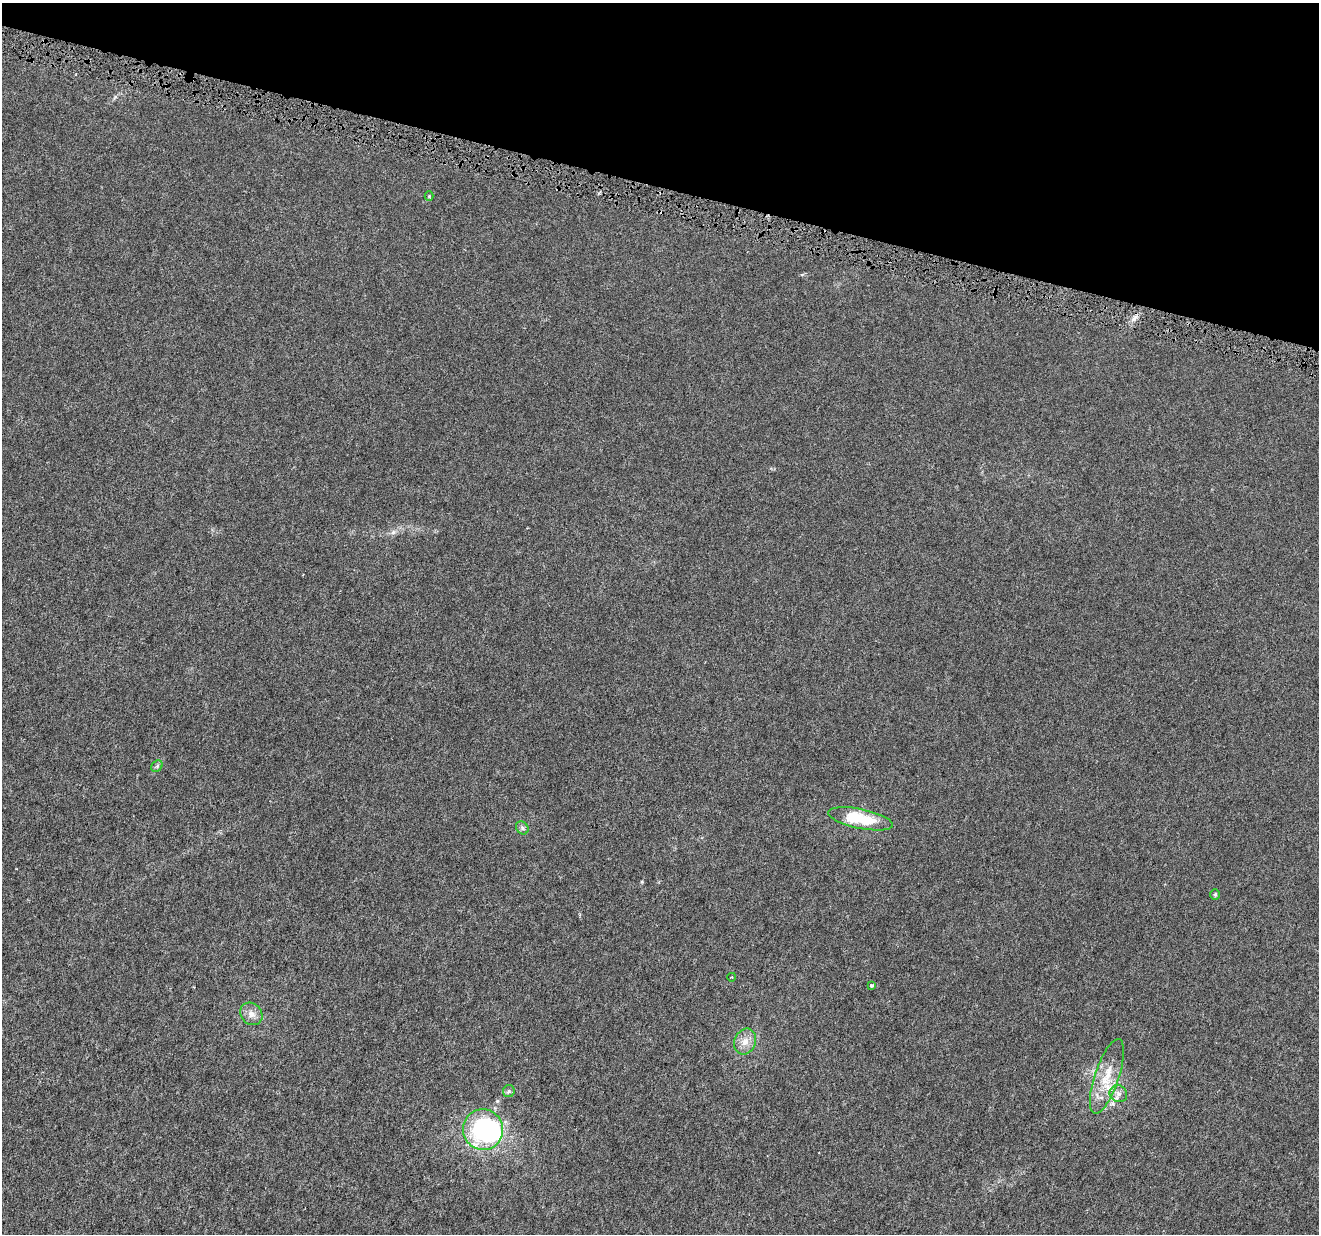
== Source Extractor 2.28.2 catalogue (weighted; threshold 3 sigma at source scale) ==
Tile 2 of 4 x 4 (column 2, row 1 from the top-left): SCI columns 1329-2645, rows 3991-5222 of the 5282 x 5454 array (HDU 1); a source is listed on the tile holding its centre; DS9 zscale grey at full resolution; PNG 1321 x 1236 px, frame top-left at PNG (2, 3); each listed source drawn as its Kron ellipse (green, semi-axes under 4 px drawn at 4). Shown black and unused: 15% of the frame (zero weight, under 4 of 8 exposures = <1% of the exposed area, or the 3 px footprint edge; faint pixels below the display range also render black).
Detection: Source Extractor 2.28.2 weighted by HDU 2 'WHT'; one run over the whole footprint, this tile lists its part. Background 3.03e-04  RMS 8.1e-04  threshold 0.00332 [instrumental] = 3 sigma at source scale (4.09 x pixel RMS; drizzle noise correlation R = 1.36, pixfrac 0.8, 0.0396/0.0396 arcsec/px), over >= 5 px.
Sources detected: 14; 1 inside a brighter object's white glare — neither listed nor drawn; the other 13 listed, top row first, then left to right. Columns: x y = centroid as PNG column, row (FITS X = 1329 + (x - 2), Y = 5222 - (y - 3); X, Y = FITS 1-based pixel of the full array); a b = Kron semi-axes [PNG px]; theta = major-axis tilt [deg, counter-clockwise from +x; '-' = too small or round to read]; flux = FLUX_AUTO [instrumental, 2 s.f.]
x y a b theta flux
429 196 4 4 - 0.065
157 766 6 5 - 0.12
861 819 33 9 -12 3.2
522 828 7 5 -48 0.17
1215 894 5 4 - 0.093
732 977 4 3 - 0.053
872 985 4 3 - 0.17
251 1014 12 10 -44 0.49
745 1042 13 10 68 0.67
1107 1076 39 12 72 1.9
509 1091 6 5 - 0.15
1118 1094 9 8 - 0.37
483 1130 20 20 - 11
Unlisted compact peaks at least as high as the median listed source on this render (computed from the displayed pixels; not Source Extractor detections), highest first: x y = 393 532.